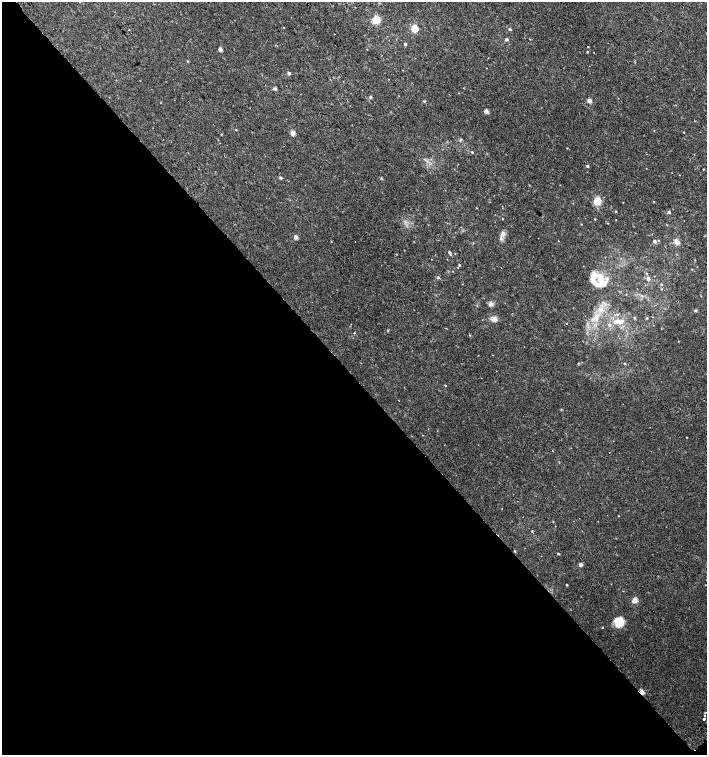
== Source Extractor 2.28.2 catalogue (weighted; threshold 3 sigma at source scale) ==
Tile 14 of 4 x 4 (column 2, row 4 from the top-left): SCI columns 1590-2998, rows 37-1542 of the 6060 x 6084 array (HDU 1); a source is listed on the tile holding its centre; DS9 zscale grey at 2 x 2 block average (1 PNG px = mean of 2 x 2 image px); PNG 709 x 757 px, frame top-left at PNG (2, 2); no overlay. Shown black and unused: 50% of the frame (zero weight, under 2 of 3 exposures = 2% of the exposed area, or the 3 px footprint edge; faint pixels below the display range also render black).
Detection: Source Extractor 2.28.2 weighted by HDU 2 'WHT'; one run over the whole footprint, this tile lists its part. Background 0.00538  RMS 0.0026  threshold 0.0118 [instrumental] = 3 sigma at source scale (4.5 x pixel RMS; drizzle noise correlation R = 1.50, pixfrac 1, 0.0396/0.0396 arcsec/px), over >= 5 px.
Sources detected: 81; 2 cosmic-ray / hot-pixel residue — not listed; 5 inside a brighter listed object's ellipse — not listed separately; the other 74 listed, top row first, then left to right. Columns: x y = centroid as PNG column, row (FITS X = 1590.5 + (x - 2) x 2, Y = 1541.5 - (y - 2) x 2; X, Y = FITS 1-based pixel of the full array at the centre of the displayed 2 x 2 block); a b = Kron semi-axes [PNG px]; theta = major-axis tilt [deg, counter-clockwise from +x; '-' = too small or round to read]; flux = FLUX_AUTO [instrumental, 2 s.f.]
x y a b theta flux
376 19 3 3 - 33
414 28 4 3 - 21
510 29 3 3 - 0.9
129 30 2 2 - 0.21
507 39 3 3 - 1.6
405 44 2 2 - 1.7
588 46 2 2 - 0.41
220 49 2 2 - 5.2
587 52 2 2 - 0.65
486 68 2 2 - 0.19
289 73 3 2 - 2.1
388 79 2 2 - 0.22
275 89 4 4 - 0.81
370 97 4 3 - 0.58
424 101 3 3 - 0.44
589 101 3 2 - 7
486 111 2 2 - 6.8
236 130 2 2 - 0.3
683 132 2 2 - 0.32
293 133 5 5 - 2.1
461 139 3 3 - 0.5
567 148 2 2 - 0.25
472 152 3 2 - 0.55
587 166 2 2 - 1.2
703 169 2 2 - 0.37
280 178 4 3 - 0.59
381 178 3 2 - 0.76
597 201 6 5 - 9.9
654 202 2 2 - 0.34
616 211 2 2 - 0.37
669 212 3 3 - 0.85
502 219 3 2 - 0.29
595 219 3 2 - 0.34
616 220 2 2 - 0.23
581 224 2 2 - 0.27
502 235 7 5 1 2
296 237 6 5 - 1.4
659 240 3 2 - 0.3
654 241 4 3 - 1.3
676 242 6 5 - 3.1
449 253 4 2 - 1.1
459 265 2 2 - 0.58
646 273 3 2 - 0.41
438 277 3 3 - 0.94
648 279 3 3 - 2.6
600 280 20 11 -52 11
661 284 3 2 - 0.42
642 296 4 3 - 0.72
491 304 6 5 - 1.6
695 310 4 3 - 0.59
617 314 4 3 - 0.73
596 316 11 6 71 5.1
634 318 3 2 - 0.52
647 318 3 2 - 0.49
494 320 7 7 - 2.4
618 321 12 5 5 5.6
566 323 2 2 - 0.31
354 333 2 2 - 1.1
578 363 2 2 - 1.3
625 364 2 2 - 0.62
445 385 2 2 - 0.46
561 409 3 2 - 0.38
618 516 2 2 - 0.29
532 531 3 2 - 0.36
558 553 2 2 - 0.55
580 565 3 2 - 3
567 585 3 2 - 0.5
634 600 3 3 - 11
619 624 14 10 89 7.6
602 627 2 2 - 0.41
641 692 3 2 - 11
705 713 2 2 - 0.92
704 716 2 2 - 0.61
704 719 2 2 - 3.7
Overlapping masked pixels (flux is a lower limit): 1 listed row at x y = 641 692
Isophote crosses this tile's border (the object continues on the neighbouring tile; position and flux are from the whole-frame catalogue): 1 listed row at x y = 705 713
Diffuse or blended objects may show on this block-average render without a row.